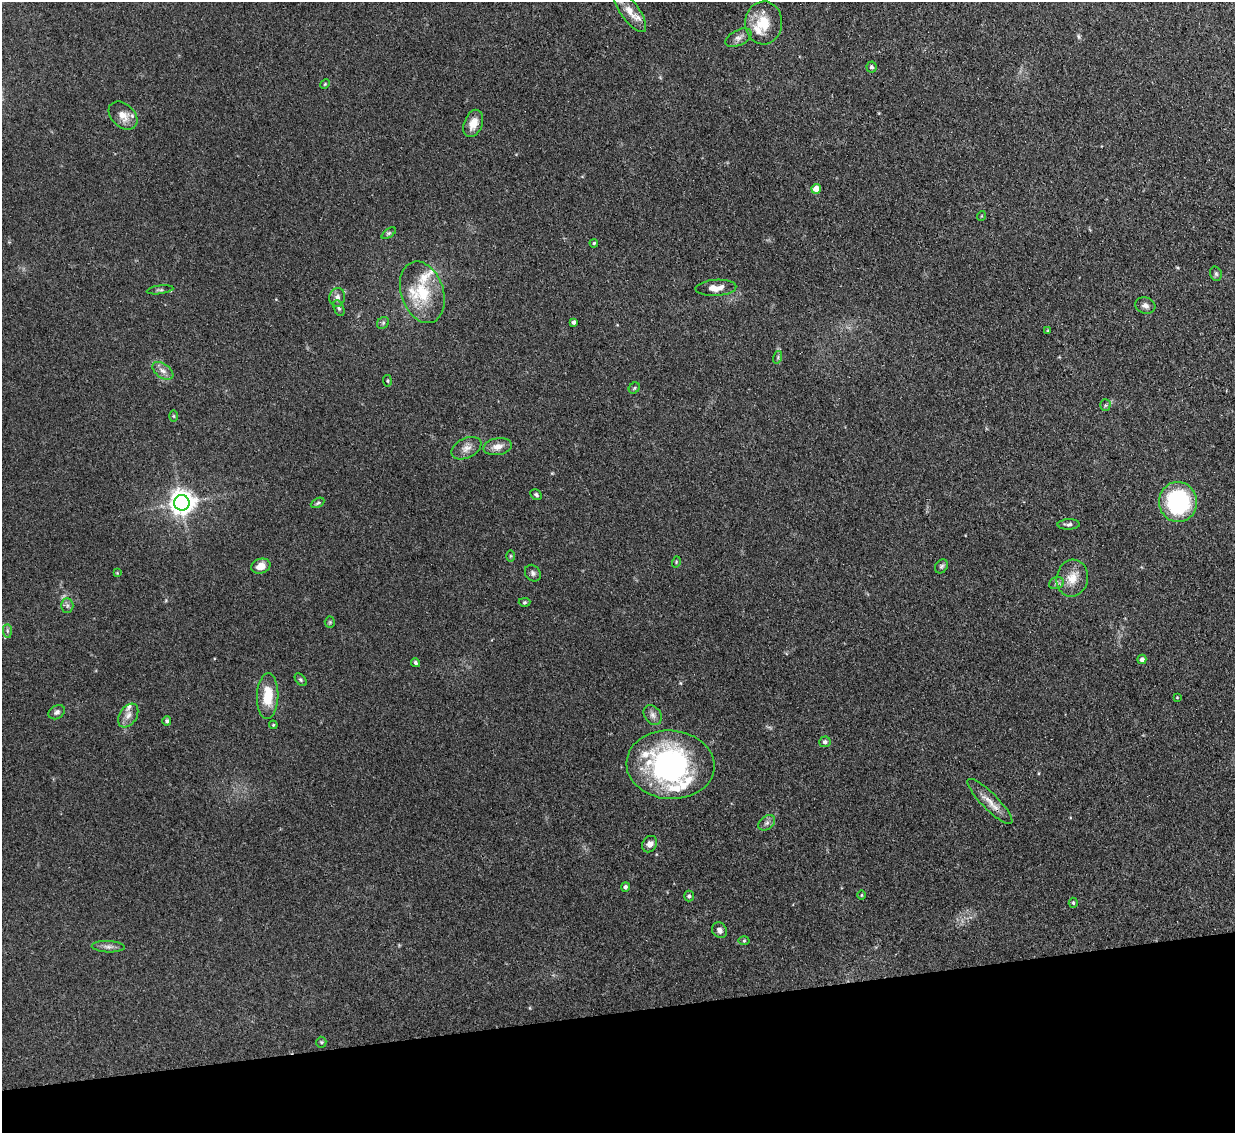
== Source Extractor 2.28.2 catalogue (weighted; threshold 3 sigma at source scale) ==
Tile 14 of 4 x 4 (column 2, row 4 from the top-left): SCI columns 1261-2493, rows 312-1442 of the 5021 x 5006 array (HDU 1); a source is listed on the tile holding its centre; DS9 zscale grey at full resolution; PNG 1237 x 1135 px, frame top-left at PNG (2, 2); each listed source drawn as its Kron ellipse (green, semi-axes under 4 px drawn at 4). Shown black and unused: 11% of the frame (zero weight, under 3 of 4 exposures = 4% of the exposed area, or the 3 px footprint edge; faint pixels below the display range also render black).
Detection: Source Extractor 2.28.2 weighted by HDU 2 'WHT'; one run over the whole footprint, this tile lists its part. Background 0.0934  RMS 0.0052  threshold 0.0234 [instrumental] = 3 sigma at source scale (4.5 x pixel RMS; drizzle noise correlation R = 1.50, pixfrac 1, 0.05/0.05 arcsec/px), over >= 5 px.
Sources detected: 75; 1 inside a brighter object's white glare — neither listed nor drawn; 5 inside a brighter listed object's ellipse — not listed separately; the other 69 listed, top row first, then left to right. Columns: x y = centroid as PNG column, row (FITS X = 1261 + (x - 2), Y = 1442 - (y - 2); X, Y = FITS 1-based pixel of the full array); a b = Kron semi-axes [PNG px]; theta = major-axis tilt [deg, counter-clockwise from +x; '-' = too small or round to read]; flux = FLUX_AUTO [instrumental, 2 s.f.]
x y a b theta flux
630 11 25 9 -54 5.9
764 23 21 18 86 13
738 38 14 7 27 2.7
872 67 5 5 - 1.1
325 84 5 4 - 0.57
123 116 16 11 -44 5.9
473 123 14 9 67 6
816 189 5 4 - 7.5
981 216 5 3 - 0.42
389 233 8 4 35 0.92
594 243 4 4 - 0.66
1216 274 7 5 -74 1.1
716 288 20 8 4 5.1
160 290 13 3 7 1
422 292 32 21 -72 23
337 297 9 8 - 2.5
1145 305 10 8 -18 2.2
339 308 8 5 -68 1.2
574 322 4 4 - 1.3
383 323 6 5 - 1
1048 331 3 2 - 0.52
778 357 6 4 73 0.71
163 371 12 7 -35 2.9
387 381 6 3 -81 0.56
634 388 6 5 - 0.76
1105 405 5 5 - 0.82
174 416 6 4 -89 0.49
498 447 14 8 10 4.3
466 448 16 10 26 3.8
536 495 6 5 - 1
1178 502 20 19 - 56
182 503 8 7 - 500
318 503 7 4 28 0.9
1069 524 11 5 2 1.5
510 556 6 4 89 0.62
676 562 6 3 73 0.6
261 566 10 7 16 5.3
941 566 7 6 - 1
117 573 4 4 - 0.43
533 573 9 7 -50 1.6
1072 578 18 15 77 8.1
1056 583 7 6 - 1.3
525 602 6 4 3 0.7
67 605 7 6 - 1.3
330 622 5 5 - 0.65
7 631 7 4 -89 1
1142 659 5 4 - 1.7
415 663 4 4 - 1.2
301 680 7 4 -49 0.91
268 696 23 10 88 13
1177 697 3 3 - 0.36
57 712 9 6 30 1.6
128 715 13 8 57 3.4
653 715 11 8 -56 2.4
167 721 4 4 - 0.97
273 725 4 4 - 0.54
825 742 6 5 - 1.4
670 765 44 34 -4 100
990 801 31 8 -45 5.9
767 823 9 6 40 1.8
650 844 9 7 57 2.7
625 887 5 4 - 0.98
861 895 5 3 - 0.41
689 896 5 5 - 0.97
1073 903 5 4 - 0.78
720 930 8 7 - 2.3
744 941 5 3 - 0.55
108 947 16 5 -2 2.3
321 1042 5 5 - 0.66